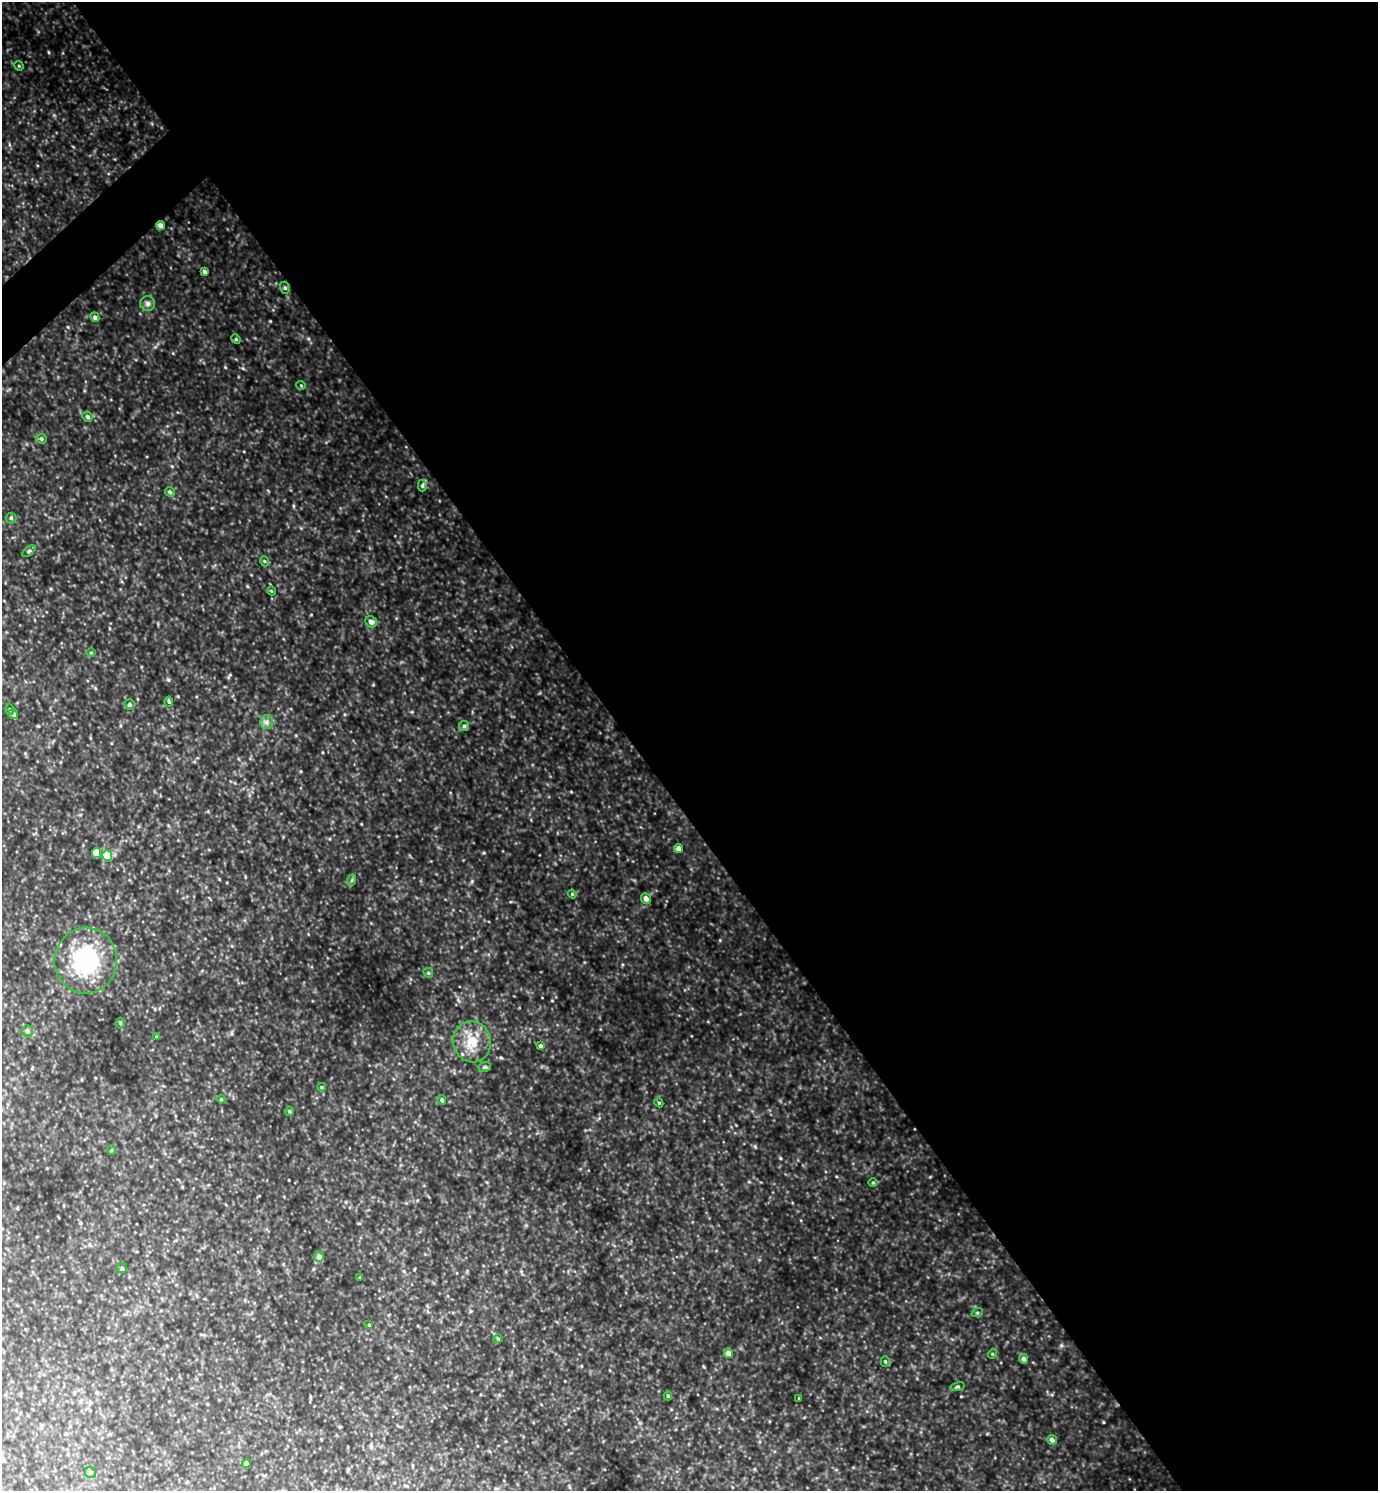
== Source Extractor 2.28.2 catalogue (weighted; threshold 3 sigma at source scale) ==
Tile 8 of 4 x 4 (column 4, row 2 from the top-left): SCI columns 4286-5661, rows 2984-4472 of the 5961 x 5964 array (HDU 1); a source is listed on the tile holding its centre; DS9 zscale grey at full resolution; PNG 1380 x 1493 px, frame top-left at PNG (2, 2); each listed source drawn as its Kron ellipse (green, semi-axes under 4 px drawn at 4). Shown black and unused: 55% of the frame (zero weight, under 3 of 4 exposures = <1% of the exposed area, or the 3 px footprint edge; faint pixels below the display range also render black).
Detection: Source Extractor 2.28.2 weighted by HDU 2 'WHT'; one run over the whole footprint, this tile lists its part. Background 0.966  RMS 0.096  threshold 0.433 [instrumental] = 3 sigma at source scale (4.5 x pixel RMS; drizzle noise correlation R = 1.50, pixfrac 1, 0.05/0.05 arcsec/px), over >= 5 px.
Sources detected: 61; all 61 listed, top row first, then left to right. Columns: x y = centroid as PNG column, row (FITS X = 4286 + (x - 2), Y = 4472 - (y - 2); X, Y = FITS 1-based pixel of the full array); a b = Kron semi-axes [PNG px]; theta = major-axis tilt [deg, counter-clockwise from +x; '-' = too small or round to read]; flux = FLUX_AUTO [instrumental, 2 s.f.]
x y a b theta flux
19 66 5 4 - 9.8
160 225 4 4 - 57
205 272 4 3 - 28
285 288 6 5 - 17
148 304 7 7 - 27
95 317 5 4 - 24
236 339 5 4 - 10
301 385 5 3 - 6.9
87 417 5 4 - 22
42 439 5 4 - 15
422 486 6 4 88 14
170 492 5 4 - 18
11 518 5 5 - 14
29 551 8 4 36 14
264 561 5 3 - 8.3
272 591 4 3 - 7.2
371 622 6 5 - 37
91 653 5 3 - 8.5
169 701 5 4 - 12
129 704 5 5 - 19
10 709 5 4 - 13
13 714 5 4 - 29
266 722 7 6 - 29
464 726 5 5 - 15
679 848 5 4 - 50
96 853 5 4 - 190
107 856 5 5 - 410
352 880 6 3 72 11
572 894 4 4 - 9
646 898 5 5 - 44
86 961 33 31 86 910
428 973 5 4 - 13
120 1023 5 3 - 11
27 1031 6 5 - 29
156 1037 4 3 - 11
472 1042 20 19 - 210
541 1046 4 3 - 25
485 1067 6 5 - 14
322 1087 4 4 - 11
221 1099 4 4 - 12
442 1100 5 4 - 18
659 1103 4 3 - 8.6
289 1111 4 4 - 11
112 1150 5 3 - 8.2
873 1182 4 3 - 8.8
319 1257 5 4 - 47
122 1268 5 5 - 15
360 1278 3 3 - 11
977 1313 6 3 18 10
369 1325 4 3 - 8.6
498 1339 4 4 - 9.9
729 1353 5 4 - 62
992 1354 5 3 - 8.4
1024 1359 5 4 - 31
885 1361 5 4 - 12
958 1387 7 3 9 13
668 1396 4 4 - 11
799 1398 3 2 - 6.9
1052 1440 5 5 - 28
246 1464 4 4 - 60
90 1472 6 5 - 22
Overlapping masked pixels (flux is a lower limit): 1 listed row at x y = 160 225